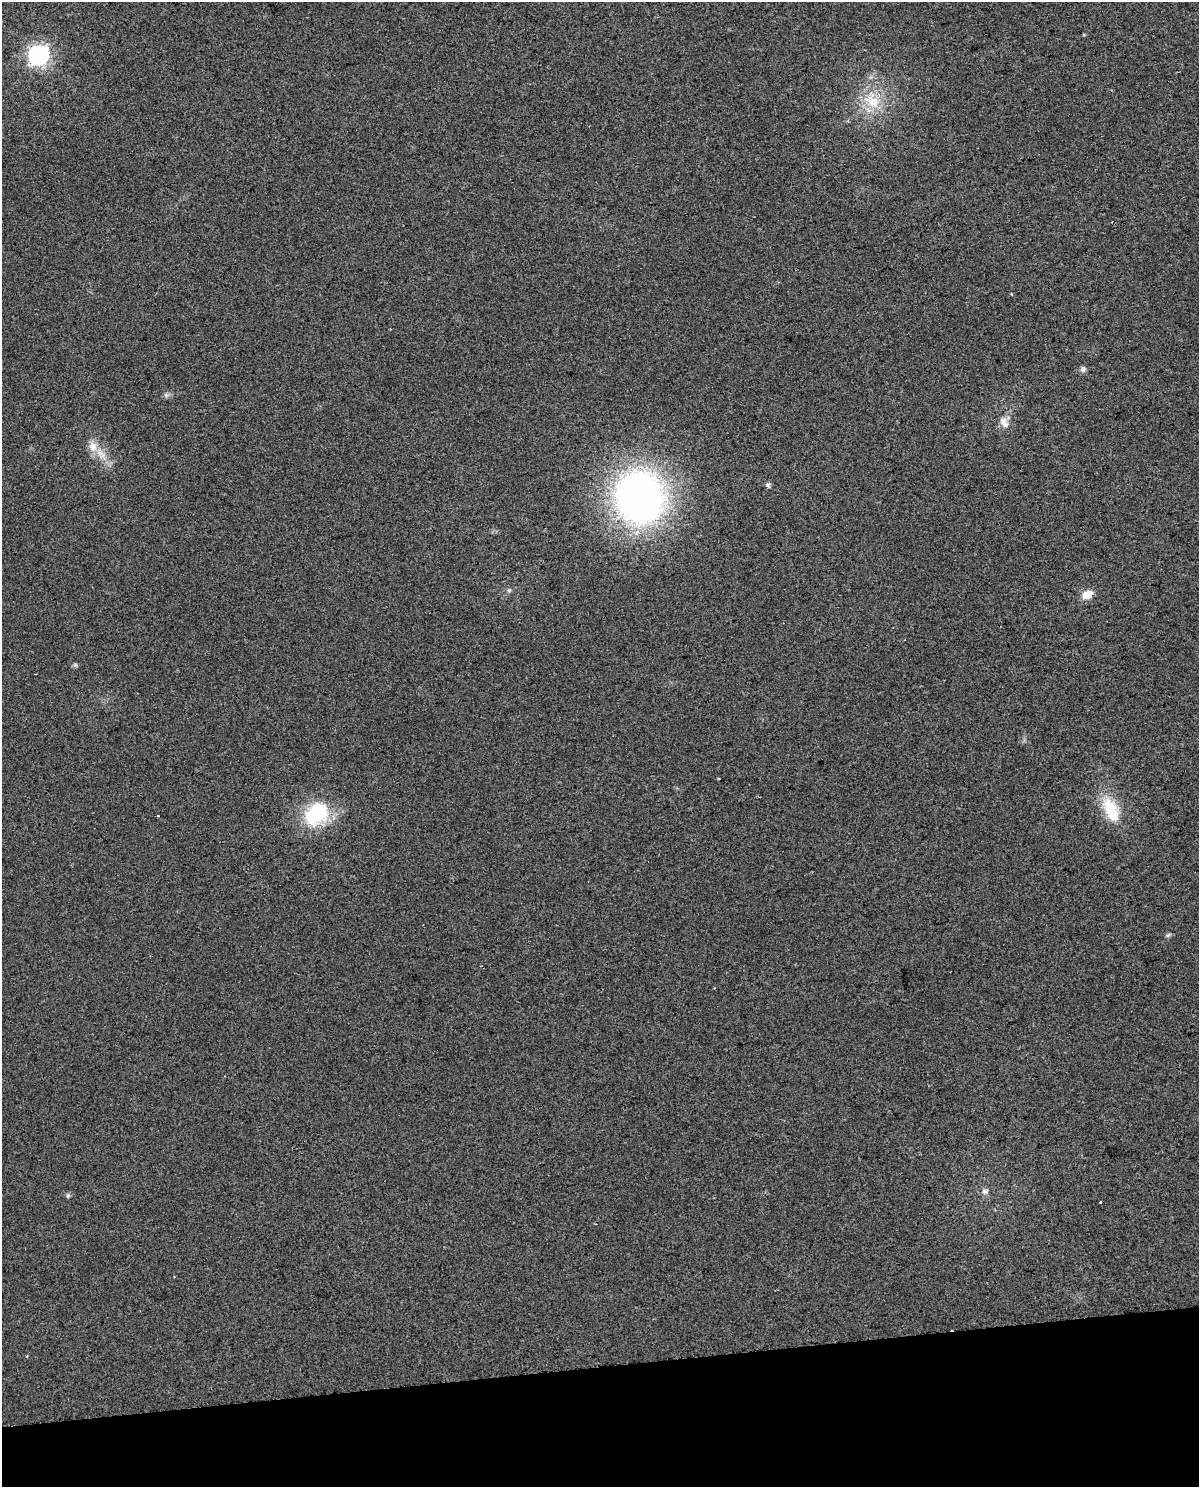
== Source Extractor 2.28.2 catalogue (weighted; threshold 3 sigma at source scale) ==
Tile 10 of 4 x 3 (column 2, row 3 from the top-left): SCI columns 1252-2448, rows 33-1517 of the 4897 x 4562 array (HDU 1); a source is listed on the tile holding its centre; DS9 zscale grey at full resolution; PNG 1201 x 1489 px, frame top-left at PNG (2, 2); no overlay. Shown black and unused: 8% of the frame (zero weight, under 2 of 3 exposures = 3% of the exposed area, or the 3 px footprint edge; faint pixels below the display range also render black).
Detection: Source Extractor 2.28.2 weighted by HDU 2 'WHT'; one run over the whole footprint, this tile lists its part. Background 0.0239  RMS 0.0069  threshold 0.0309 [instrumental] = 3 sigma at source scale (4.5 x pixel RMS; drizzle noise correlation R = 1.50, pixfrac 1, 0.0396/0.0396 arcsec/px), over >= 5 px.
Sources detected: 20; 1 inside a brighter object's white glare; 2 cosmic-ray / hot-pixel residue — not listed; the other 17 listed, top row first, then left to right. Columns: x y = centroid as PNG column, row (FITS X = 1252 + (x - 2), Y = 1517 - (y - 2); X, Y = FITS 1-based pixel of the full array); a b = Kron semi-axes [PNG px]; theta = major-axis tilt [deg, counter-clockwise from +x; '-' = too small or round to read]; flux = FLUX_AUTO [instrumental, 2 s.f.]
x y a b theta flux
39 55 10 10 - 150
872 101 26 17 -29 22
1083 369 7 7 - 2.4
166 395 6 5 - 1.5
1004 423 15 10 -65 5.9
93 447 17 11 -75 8.6
768 485 8 7 - 1.5
639 497 44 41 -84 360
509 590 6 5 - 1.2
1087 595 14 9 30 7.8
35 674 2 2 - 0.5
1110 808 30 20 -59 24
316 814 31 24 41 48
158 816 3 2 - 0.59
1168 935 7 5 43 1.3
985 1191 9 7 -16 2.6
68 1196 6 5 - 1.4
Unlisted compact peaks at least as high as the median listed source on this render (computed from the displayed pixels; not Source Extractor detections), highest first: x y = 75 665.